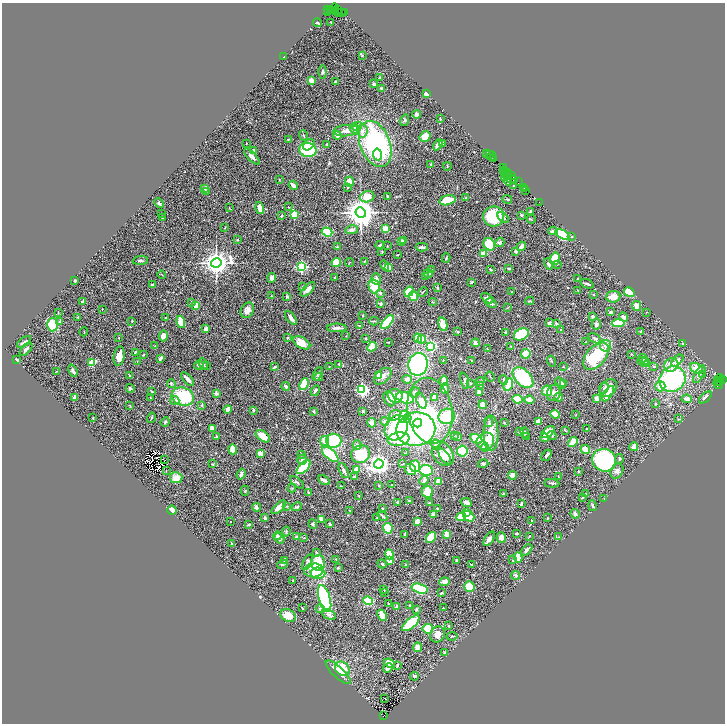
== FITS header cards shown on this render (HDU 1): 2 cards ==
NAXIS1  =                 1446
NAXIS2  =                 1443

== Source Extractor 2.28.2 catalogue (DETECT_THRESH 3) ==
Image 1446 x 1443 px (HDU 1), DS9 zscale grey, zoomed out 1/2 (1 PNG px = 2 x 2 image px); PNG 727 x 726 px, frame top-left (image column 2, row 1442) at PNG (2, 3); each listed source drawn as its Kron ellipse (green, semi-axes under 4 px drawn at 4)
Background 1.34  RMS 0.056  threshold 0.168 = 3 sigma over >= 5 px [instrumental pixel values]
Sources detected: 593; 52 cannot appear on this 1/2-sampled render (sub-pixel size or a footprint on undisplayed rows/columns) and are neither listed nor drawn; of the other 541, the 500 brightest by FLUX_AUTO listed and drawn (41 fainter detections omitted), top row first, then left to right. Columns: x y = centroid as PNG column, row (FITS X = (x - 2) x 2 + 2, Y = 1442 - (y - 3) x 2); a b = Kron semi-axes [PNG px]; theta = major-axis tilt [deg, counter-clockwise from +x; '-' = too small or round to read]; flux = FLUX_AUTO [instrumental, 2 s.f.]
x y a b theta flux
334 8 5 2 - 130
337 9 2 1 - 9.3
327 10 2 1 - 26
330 10 3 2 - 97
336 11 3 2 - 160
327 12 2 1 - 38
338 12 2 1 - 30
341 12 3 1 - 21
345 13 2 1 - 30
331 22 2 1 - 5.6
317 23 4 2 - 16
284 56 2 2 - 9.9
362 56 3 3 - 8.8
323 72 6 4 90 19
380 77 3 2 - 6.1
311 81 2 2 - 240
336 82 4 3 - 19
374 84 3 2 - 25
381 88 3 3 - 15
427 94 3 2 - 94
417 114 4 4 - 47
440 119 2 2 - 8.3
404 120 6 4 73 17
357 126 5 4 - 25
354 129 5 4 - 23
346 131 13 5 5 87
362 131 7 5 85 59
303 135 5 2 - 9.7
337 135 4 3 - 74
425 137 6 5 - 100
289 139 3 2 - 11
246 143 2 2 - 6.6
327 144 3 2 - 5.6
375 144 24 15 -69 1700
443 144 4 3 - 32
309 145 6 4 45 58
438 145 6 3 60 51
254 150 4 2 - 24
308 150 9 7 -11 470
487 153 3 1 - 97
377 154 6 4 -80 93
489 154 2 1 - 22
252 156 10 3 -46 48
492 156 5 1 - 20
493 158 3 1 - 35
431 164 3 2 - 9.2
447 166 4 2 - 5.4
503 168 2 1 - 18
504 170 3 2 - 170
506 171 2 1 - 68
508 172 2 1 - 45
506 174 3 1 - 32
511 175 2 1 - 40
504 177 4 3 - 100
509 177 3 1 - 70
511 179 4 2 - 250
279 180 3 2 - 6.3
513 180 3 1 - 40
349 181 5 4 - 110
508 181 5 3 - 15
518 182 3 2 - 79
293 185 5 3 - 58
513 186 2 2 - 14
347 187 3 3 - 9.9
523 187 3 2 - 19
205 188 4 3 - 29
525 188 2 1 - 31
526 190 2 1 - 81
206 191 3 2 - 7
387 196 3 2 - 14
367 197 7 5 19 130
466 198 3 2 - 6.2
507 199 5 2 - 9.2
447 200 8 5 14 260
539 202 2 1 - 35
159 203 5 3 - 28
289 207 3 2 - 6.4
229 208 3 2 - 5.6
260 208 6 3 -75 80
530 211 3 2 - 8.8
361 212 5 5 - 19000
162 214 2 2 - 5.4
294 214 3 3 - 530
521 215 3 2 - 16
282 216 3 2 - 11
494 217 10 10 - 520
503 217 7 3 -45 33
162 218 2 1 - 4.5
531 219 4 3 - 9.7
225 228 4 2 - 6.1
385 228 3 3 - 130
352 230 6 4 9 38
553 231 5 3 - 26
327 232 5 4 - 280
562 234 8 4 -30 610
571 237 2 2 - 17
238 240 3 2 - 6
404 240 4 3 - 34
401 242 4 3 - 82
500 242 5 4 - 29
489 244 6 5 - 290
380 245 4 3 - 15
337 246 3 3 - 7.9
387 246 3 2 - 5.4
521 246 5 3 - 76
422 247 6 2 1 23
516 251 4 3 - 18
382 252 4 2 - 7.8
484 254 4 3 - 150
397 255 2 1 - 6
446 258 4 2 - 10
555 259 6 4 74 230
140 260 7 3 6 21
365 261 3 2 - 5.1
336 262 4 4 - 240
350 262 4 2 - 6.2
216 263 5 4 - 12000
548 264 6 4 -60 35
385 265 5 4 - 18
557 265 3 2 - 6.2
301 267 3 3 - 1900
389 267 4 3 - 51
509 268 4 3 - 18
491 269 4 2 - 11
432 270 2 2 - 4.5
428 273 4 3 - 35
162 275 4 2 - 5.8
426 276 4 4 - 11
335 277 3 2 - 6.5
272 278 5 4 - 39
376 279 6 4 -86 45
578 279 2 2 - 9.6
75 281 3 3 - 20
472 282 4 3 - 13
587 284 7 2 -19 23
152 285 3 2 - 12
374 286 7 5 -75 270
302 287 3 2 - 5.8
437 287 4 3 - 9.6
308 289 9 4 46 52
578 290 3 2 - 6.6
409 292 5 4 - 220
423 292 5 2 - 10
512 292 2 2 - 6.6
629 292 6 4 -31 170
380 293 3 3 - 26
593 295 2 2 - 5.2
271 296 2 2 - 6.4
287 296 3 3 - 24
413 296 5 4 - 170
613 297 7 5 6 110
487 298 7 3 -32 38
83 301 4 2 - 13
530 301 4 2 - 9.8
192 302 3 3 - 9.9
433 302 4 2 - 8.2
491 303 6 3 -28 25
381 304 4 3 - 15
196 305 3 3 - 130
636 306 5 4 - 66
508 307 4 2 - 5.8
102 309 2 2 - 15
247 310 8 6 63 59
611 312 3 3 - 19
646 312 3 2 - 4.6
58 313 3 2 - 5.7
363 315 3 3 - 7
593 316 4 3 - 20
78 317 3 3 - 7.6
623 317 5 3 - 46
166 318 2 2 - 7.6
291 318 8 3 -52 44
60 321 4 3 - 25
132 321 3 3 - 9.9
374 321 5 3 - 11
181 322 6 4 -74 190
387 322 8 4 47 350
549 323 4 3 - 30
618 323 6 3 5 320
443 324 7 4 -74 120
556 324 4 3 - 16
596 324 5 4 - 29
52 325 7 5 89 320
359 326 4 2 - 7.7
337 328 9 4 0 41
206 329 4 3 - 65
561 330 4 2 - 11
641 331 3 3 - 14
84 332 4 2 - 5.1
458 332 3 3 - 10
505 332 3 3 - 7.9
521 334 8 5 28 490
163 336 5 4 - 69
346 336 2 2 - 4.7
119 338 2 1 - 4.6
288 338 3 3 - 8.8
365 338 2 2 - 8.8
418 338 5 4 - 130
595 338 7 4 -29 27
422 339 4 3 - 230
24 342 8 2 35 23
388 342 3 2 - 6.8
586 342 2 2 - 8.6
302 343 9 5 -31 160
475 343 4 4 - 41
682 343 3 3 - 6.9
155 346 3 2 - 4.7
431 346 3 3 - 1400
511 346 3 2 - 7.5
605 346 6 5 - 41
372 347 5 4 - 130
26 349 8 3 47 24
487 349 3 2 - 7.1
135 352 3 2 - 17
526 354 4 4 - 220
631 354 2 2 - 6
143 355 2 2 - 8.8
119 356 9 5 79 100
596 356 16 9 49 570
160 358 3 2 - 30
643 358 4 2 - 9.8
17 360 3 2 - 28
443 360 3 2 - 7.6
472 360 3 2 - 6.8
551 361 5 3 - 9.6
646 361 4 3 - 34
677 361 7 3 43 59
137 362 3 2 - 5.7
644 362 6 4 -22 78
92 363 4 3 - 310
203 364 6 3 -68 28
339 364 3 3 - 9
418 364 11 9 79 1400
199 365 5 4 - 20
671 365 7 6 - 71
207 366 3 3 - 10
654 366 4 3 - 10
275 367 4 2 - 12
329 367 3 2 - 4.8
563 367 3 2 - 5.6
697 369 7 5 -32 150
56 371 2 2 - 4.5
73 371 6 3 -69 35
318 374 7 3 62 18
699 374 10 4 61 48
702 374 2 1 - 43
129 375 3 2 - 6.9
378 375 2 2 - 150
383 376 10 6 41 65
319 377 4 3 - 11
490 377 5 2 - 8.7
523 378 12 7 -45 810
719 378 5 2 - 62
188 379 8 3 -48 51
407 379 5 4 - 39
672 379 13 12 - 1200
503 380 5 3 - 16
722 380 2 1 - 19
444 381 5 2 - 150
464 381 8 2 -79 22
480 381 4 3 - 11
718 381 5 2 - 170
171 383 4 4 - 18
470 383 3 2 - 6.1
560 383 6 3 -51 39
719 383 2 2 - 55
304 384 6 3 69 410
508 384 6 3 66 290
563 384 3 3 - 25
718 385 4 3 - 60
286 386 4 3 - 20
481 386 3 3 - 15
660 386 5 5 - 150
130 388 4 3 - 20
604 388 6 4 69 22
608 388 10 7 47 91
445 389 5 4 - 33
362 390 3 3 - 2500
315 391 5 3 - 31
547 391 5 5 - 150
152 392 3 2 - 7.9
479 392 3 3 - 55
216 393 2 2 - 100
415 393 5 4 - 20
554 393 8 6 69 41
608 394 8 3 58 180
395 396 7 6 - 160
150 397 2 2 - 5.6
183 397 11 9 -18 560
434 397 3 2 - 120
558 397 4 4 - 39
705 397 7 3 42 37
75 398 3 2 - 120
405 398 9 5 -13 200
597 398 4 3 - 40
390 399 8 5 -60 45
517 399 5 3 - 370
687 399 5 3 - 45
175 400 4 4 - 27
530 400 5 3 - 78
421 401 8 4 -69 160
656 404 3 2 - 5.8
130 405 3 2 - 7.7
202 405 3 3 - 10
483 405 4 3 - 80
228 409 4 3 - 48
253 410 3 3 - 17
314 411 4 3 - 14
363 411 2 2 - 12
430 411 33 22 -80 670
555 414 5 3 - 170
395 415 6 5 - 33
576 415 2 2 - 5.2
447 416 8 7 - 410
404 417 6 4 69 410
93 418 3 2 - 6.9
151 418 5 3 - 9.6
407 418 4 4 - 140
679 419 3 2 - 7.3
385 421 5 4 - 25
165 422 5 3 - 20
489 422 5 3 - 15
538 422 4 3 - 91
372 423 4 3 - 45
418 423 4 4 - 200
504 423 2 2 - 16
212 428 3 3 - 71
396 428 13 10 54 1500
416 429 19 16 10 2600
586 429 3 2 - 10
565 430 3 2 - 6.8
520 432 4 3 - 25
525 432 5 3 - 20
548 432 8 4 38 190
491 433 17 7 -90 130
454 435 3 3 - 7.1
552 435 5 3 - 13
263 436 8 4 -34 150
216 437 3 3 - 10
458 437 3 2 - 45
527 437 3 3 - 13
544 438 4 3 - 35
398 439 11 7 8 190
476 439 6 4 -30 270
325 441 5 4 - 110
334 441 7 7 - 730
485 441 9 8 - 260
573 442 5 3 - 120
357 445 4 4 - 30
436 445 5 5 - 24
485 447 4 4 - 65
634 447 4 4 - 80
233 449 5 4 - 150
585 449 5 3 - 140
462 451 5 5 - 350
260 453 4 3 - 63
405 453 3 2 - 6.2
446 453 11 7 -65 120
330 454 10 5 -41 430
360 454 9 8 - 410
302 455 3 3 - 18
547 455 6 3 56 23
441 457 12 6 -45 70
619 459 5 3 - 11
165 460 2 1 - 7.9
302 460 5 4 - 28
604 460 12 11 - 1100
213 464 4 3 - 8.1
379 464 5 4 - 6700
403 464 4 2 - 6.3
483 464 5 3 - 17
415 466 6 5 - 390
303 467 9 3 44 560
357 470 4 3 - 88
411 470 6 5 - 100
426 470 7 5 -7 390
166 471 3 2 - 5.5
344 471 8 3 -63 35
578 471 3 3 - 8.7
617 471 8 6 61 40
241 474 5 3 - 43
512 475 4 4 - 110
558 476 2 2 - 4.7
355 477 4 2 - 22
176 478 6 5 - 130
324 480 6 2 -29 50
424 481 5 3 - 43
297 482 8 2 -41 15
438 482 4 4 - 65
552 483 7 3 -5 19
392 485 2 2 - 5.8
341 486 3 2 - 4.5
379 486 3 2 - 7.4
292 488 4 2 - 6.6
245 491 5 2 - 7.6
427 492 6 5 - 170
308 493 3 2 - 12
504 494 4 3 - 9.9
585 494 3 2 - 5.9
359 496 3 2 - 5.4
582 497 2 2 - 8.7
604 499 2 1 - 8.4
409 500 3 3 - 8.1
397 502 3 3 - 17
429 503 3 3 - 19
466 503 6 4 -26 42
521 504 3 2 - 27
287 506 3 2 - 5.1
592 506 5 3 - 13
256 507 4 3 - 36
279 507 9 3 42 84
297 507 5 3 - 13
383 508 3 3 - 8.9
437 508 3 3 - 10
172 510 5 3 - 65
350 511 4 2 - 8.1
467 513 3 2 - 48
575 514 5 4 - 25
433 515 4 3 - 84
382 516 6 2 -50 20
469 516 6 4 -39 180
461 517 5 3 - 310
265 518 4 3 - 19
377 518 3 2 - 6.3
547 518 2 2 - 8.9
322 519 3 3 - 63
532 520 3 2 - 6.1
417 521 4 3 - 90
230 522 2 1 - 5.9
313 524 5 4 - 14
330 524 4 2 - 12
249 525 3 2 - 15
388 528 5 4 - 280
286 531 5 3 - 13
516 533 2 2 - 16
405 534 3 2 - 24
447 534 4 3 - 75
277 536 4 4 - 25
296 536 3 3 - 14
529 536 3 2 - 9.2
431 537 6 4 53 180
558 537 4 3 - 9.2
279 538 5 4 - 35
304 538 2 2 - 23
501 538 5 4 - 53
489 539 8 4 56 42
231 543 3 2 - 6
527 550 7 3 48 36
316 552 4 3 - 14
389 554 5 4 - 120
518 557 5 4 - 170
336 559 3 2 - 6.6
457 560 2 2 - 13
513 560 3 3 - 16
284 561 3 3 - 8
390 561 4 3 - 95
307 562 8 3 64 23
318 563 8 7 - 330
382 564 5 3 - 12
471 564 2 1 - 7
282 565 5 3 - 17
406 565 2 2 - 6.1
338 568 3 3 - 9.5
314 570 10 7 4 210
318 573 7 5 -4 260
516 575 4 3 - 22
293 580 2 2 - 4.6
444 582 5 3 - 55
469 586 5 5 - 200
384 589 3 3 - 9.6
420 589 8 4 -15 570
384 592 4 2 - 7.7
442 593 3 2 - 9.7
325 599 14 5 -74 1100
368 601 5 3 - 290
388 604 3 2 - 9
397 606 3 3 - 35
410 606 3 3 - 7.9
302 608 3 2 - 5.4
444 608 2 2 - 59
320 609 4 4 - 26
416 609 4 3 - 12
329 615 7 4 -24 41
382 615 6 3 -66 200
288 616 8 6 -29 170
411 623 10 5 41 540
449 626 4 3 - 11
428 629 5 5 - 230
437 634 8 7 - 91
452 636 5 2 - 14
417 647 5 4 - 46
445 652 4 3 - 13
389 663 5 4 - 86
397 666 4 2 - 14
388 668 5 3 - 40
342 669 8 6 -39 210
338 672 16 5 -43 95
414 676 4 3 - 36
385 699 3 1 - 42
383 716 3 3 - 63
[41 fainter detections neither listed nor drawn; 52 sub-pixel or undisplayed-footprint detections neither listed nor drawn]